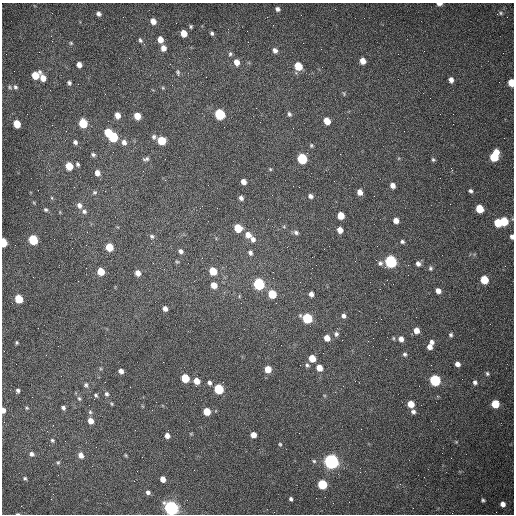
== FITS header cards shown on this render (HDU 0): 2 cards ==
NAXIS1  =                  512 /fastest changing axis
NAXIS2  =                  512 /next to fastest changing axis

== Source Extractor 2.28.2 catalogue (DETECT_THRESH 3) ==
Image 512 x 512 px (HDU 0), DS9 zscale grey, 1 PNG px = 1 image px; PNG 516 x 516 px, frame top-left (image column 1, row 512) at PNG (2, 3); no overlay
Background 1500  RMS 23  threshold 67.5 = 3 sigma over >= 5 px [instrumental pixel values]
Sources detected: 169; all 169 listed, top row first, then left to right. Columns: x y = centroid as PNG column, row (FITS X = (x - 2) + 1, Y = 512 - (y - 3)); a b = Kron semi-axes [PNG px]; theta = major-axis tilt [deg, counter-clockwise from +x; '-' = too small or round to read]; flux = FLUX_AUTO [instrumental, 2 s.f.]
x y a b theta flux
439 4 5 3 - 6800
277 9 4 4 - 4100
500 13 9 5 12 3100
99 14 6 5 - 5800
153 21 6 5 - 12000
191 26 5 4 - 2300
184 33 5 5 - 22000
212 33 5 4 - 3200
51 36 3 2 - 1500
140 40 7 5 -62 3100
160 40 6 5 - 14000
71 43 5 4 - 2000
163 48 6 5 - 10000
275 50 6 5 - 5900
230 54 7 5 75 3100
363 61 5 5 - 12000
236 62 7 5 -79 13000
79 65 5 4 - 8500
298 66 6 5 - 40000
178 72 10 5 -75 3600
35 75 6 5 - 35000
43 78 8 5 -65 16000
451 80 6 5 - 6700
69 83 5 4 - 3300
511 83 6 4 -84 29000
10 87 6 5 - 2400
15 87 6 5 - 3400
163 88 5 4 - 1700
344 93 7 4 -71 2000
105 94 2 2 - 820
220 114 6 5 - 150000
289 114 7 5 -61 3500
117 115 6 5 - 12000
137 116 6 5 - 22000
327 121 6 5 - 21000
83 123 6 5 - 65000
17 124 6 5 - 32000
293 128 2 2 - 750
108 132 6 5 - 44000
113 137 6 5 - 110000
154 137 7 6 - 3800
161 141 6 5 - 50000
75 142 6 5 - 4500
124 142 8 7 - 7600
311 145 5 5 - 2300
93 154 7 5 -19 3400
494 156 9 6 68 70000
302 158 6 6 - 110000
146 159 9 5 7 3500
433 160 5 4 - 2500
78 164 6 4 -58 2700
69 166 6 5 - 33000
270 169 5 4 - 1700
97 173 6 6 - 10000
243 182 5 5 - 8600
393 186 5 5 - 8800
299 187 2 2 - 1000
470 191 5 4 - 3200
94 192 6 6 - 2900
360 192 5 5 - 11000
310 196 5 5 - 4900
52 198 5 3 - 1700
241 198 5 4 - 4900
79 205 8 6 -58 7400
479 209 6 5 - 39000
46 210 6 5 - 2600
84 211 7 6 - 4300
341 216 6 5 - 25000
396 220 5 5 - 11000
504 221 6 5 - 50000
498 223 6 5 - 41000
284 227 5 3 - 1500
238 228 6 5 - 42000
340 230 5 5 - 11000
296 232 7 5 -21 4100
248 235 7 6 - 12000
152 236 7 6 - 3300
512 237 5 4 - 4400
253 239 7 6 - 6100
33 240 6 5 - 99000
402 242 5 5 - 2900
3 243 6 4 -84 61000
109 247 6 5 - 36000
181 251 5 5 - 4600
250 253 6 5 - 4300
391 261 6 6 - 280000
177 262 5 4 - 1700
380 263 7 6 - 4400
418 264 6 5 - 5800
312 268 2 2 - 690
430 268 6 4 -67 2700
101 271 5 5 - 32000
213 271 6 5 - 41000
138 273 5 5 - 11000
273 278 2 2 - 690
484 280 6 5 - 43000
259 284 6 6 - 200000
214 285 6 5 - 15000
438 291 5 4 - 8600
272 294 6 5 - 50000
311 294 5 4 - 6200
19 299 6 5 - 54000
276 303 3 2 - 1300
165 309 5 4 - 7100
343 316 5 5 - 4600
307 318 6 6 - 110000
381 319 2 2 - 820
416 330 6 5 - 11000
336 334 7 6 - 4300
451 335 5 4 - 2900
327 338 6 5 - 15000
393 338 5 3 - 1500
401 339 6 5 - 7900
432 342 6 5 - 4600
17 343 3 3 - 2000
430 347 6 5 - 7700
405 354 5 5 - 2800
312 358 5 5 - 26000
457 364 5 4 - 7000
307 365 6 5 - 3300
319 368 6 5 - 16000
268 369 5 5 - 21000
121 371 5 4 - 6200
487 374 6 5 - 2800
185 378 6 5 - 49000
435 380 6 6 - 170000
196 381 6 5 - 17000
475 382 6 5 - 4200
209 383 5 4 - 4100
86 385 7 6 - 3500
218 389 6 5 - 98000
18 391 5 4 - 3500
107 394 6 5 - 3500
96 395 5 4 - 2500
79 398 6 5 - 3000
94 399 2 2 - 610
111 404 5 4 - 1800
411 404 5 5 - 20000
495 404 6 5 - 50000
26 408 6 4 -20 2200
63 408 5 4 - 3800
3 410 5 4 - 8700
207 411 5 5 - 28000
90 412 6 5 - 2700
413 412 6 5 - 4700
91 421 6 5 - 14000
191 434 5 3 - 1400
253 435 5 5 - 13000
167 436 5 4 - 8200
52 440 6 5 - 2700
456 442 4 3 - 1200
280 444 5 4 - 1900
32 454 6 6 - 4900
81 455 7 6 - 9500
126 455 5 3 - 1600
314 461 5 5 - 2200
331 462 6 6 - 720000
58 463 6 4 62 2200
25 478 5 4 - 2200
163 479 5 4 - 13000
322 484 6 5 - 91000
400 484 3 3 - 880
148 492 5 5 - 4400
316 498 2 2 - 3500
291 499 4 4 - 3100
483 500 4 4 - 2400
503 504 5 5 - 8200
171 508 6 6 - 580000
18 514 4 2 - 1500
At the frame edge (FLAGS 8, measured only in part): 7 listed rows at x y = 439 4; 511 83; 512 237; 3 243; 3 410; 171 508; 18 514